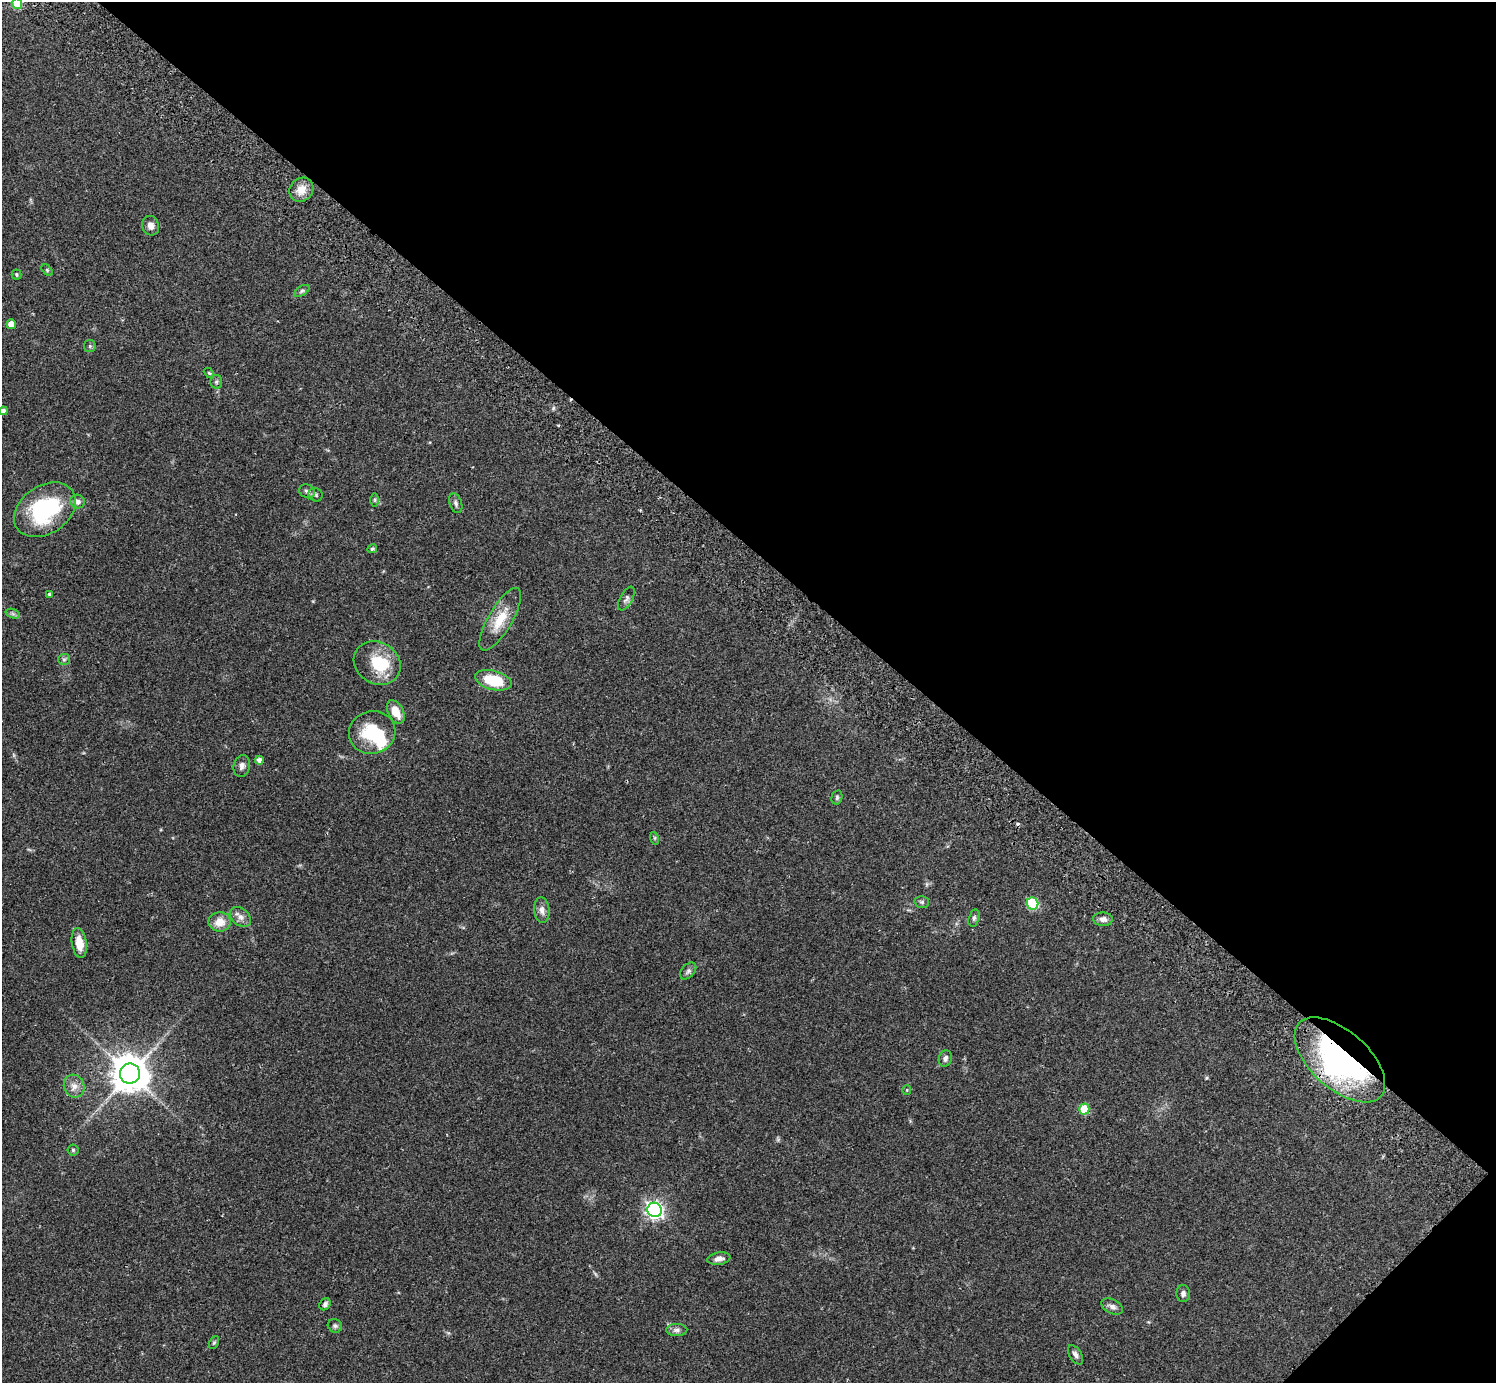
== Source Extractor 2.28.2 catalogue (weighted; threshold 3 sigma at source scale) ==
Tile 8 of 4 x 4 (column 4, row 2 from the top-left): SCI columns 4524-6017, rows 2966-4346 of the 6063 x 6071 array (HDU 1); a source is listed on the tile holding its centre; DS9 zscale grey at full resolution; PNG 1498 x 1385 px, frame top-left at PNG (2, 2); each listed source drawn as its Kron ellipse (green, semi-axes under 4 px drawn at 4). Shown black and unused: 41% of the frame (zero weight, under 2 of 3 exposures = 3% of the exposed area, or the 3 px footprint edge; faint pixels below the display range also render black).
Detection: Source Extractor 2.28.2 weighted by HDU 2 'WHT'; one run over the whole footprint, this tile lists its part. Background 0.0823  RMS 0.0059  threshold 0.0265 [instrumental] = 3 sigma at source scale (4.5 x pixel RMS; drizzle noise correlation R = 1.50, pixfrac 1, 0.05/0.05 arcsec/px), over >= 5 px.
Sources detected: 60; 2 inside a brighter object's white glare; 2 cosmic-ray / hot-pixel residue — neither listed nor drawn; the other 56 listed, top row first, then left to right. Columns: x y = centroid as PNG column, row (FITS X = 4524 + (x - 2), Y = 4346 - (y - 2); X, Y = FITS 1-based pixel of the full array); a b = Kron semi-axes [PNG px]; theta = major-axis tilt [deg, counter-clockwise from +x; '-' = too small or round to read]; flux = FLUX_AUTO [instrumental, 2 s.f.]
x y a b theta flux
17 4 5 5 - 20
301 190 13 11 45 6.7
151 226 10 8 -66 3.3
47 270 7 4 -46 0.78
16 275 5 5 - 0.77
302 291 8 4 33 1.1
11 324 5 5 - 6.9
90 346 6 5 - 1
209 373 6 3 -43 0.69
216 382 7 6 - 1.2
3 411 4 4 - 2.2
307 491 8 6 -28 2.1
316 495 7 6 - 1.3
375 500 7 4 90 0.99
77 501 7 6 - 2.7
456 503 10 6 -71 1.7
45 510 33 24 34 53
372 549 5 4 - 1.2
49 594 4 4 - 0.68
626 598 13 6 61 2
13 614 7 4 -19 1.2
500 619 36 12 60 14
64 659 6 5 - 1.1
377 663 24 21 -32 19
493 680 19 9 -14 22
396 712 12 7 -62 7.4
372 732 23 21 16 23
259 760 4 4 - 2.5
242 766 11 8 77 2.6
837 797 7 5 76 1
654 838 6 4 -71 0.82
922 902 7 6 - 1.2
1032 904 6 5 - 39
542 910 13 7 -85 3.2
240 917 12 8 -39 3.4
974 918 9 5 75 1.3
1103 919 10 7 -3 2.8
220 922 11 9 2 7.3
79 943 15 7 -81 7.8
688 971 10 6 49 1.8
945 1058 8 6 73 2
1340 1060 55 29 -42 150
130 1074 10 10 - 1500
74 1086 11 10 - 4.1
907 1090 5 4 - 0.57
1084 1109 5 5 - 19
73 1150 5 5 - 0.87
655 1210 7 7 - 210
719 1259 11 6 9 3
1183 1294 8 7 - 2
325 1304 6 5 - 1.7
1112 1307 11 7 -26 2.4
335 1326 7 6 - 1.4
677 1330 10 6 0 2.1
214 1343 7 4 62 0.82
1075 1355 11 6 -58 2.1
Overlapping masked pixels (flux is a lower limit): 1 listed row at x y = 1340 1060
Isophote crosses this tile's border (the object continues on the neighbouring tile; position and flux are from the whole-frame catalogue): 2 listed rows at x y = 17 4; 3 411